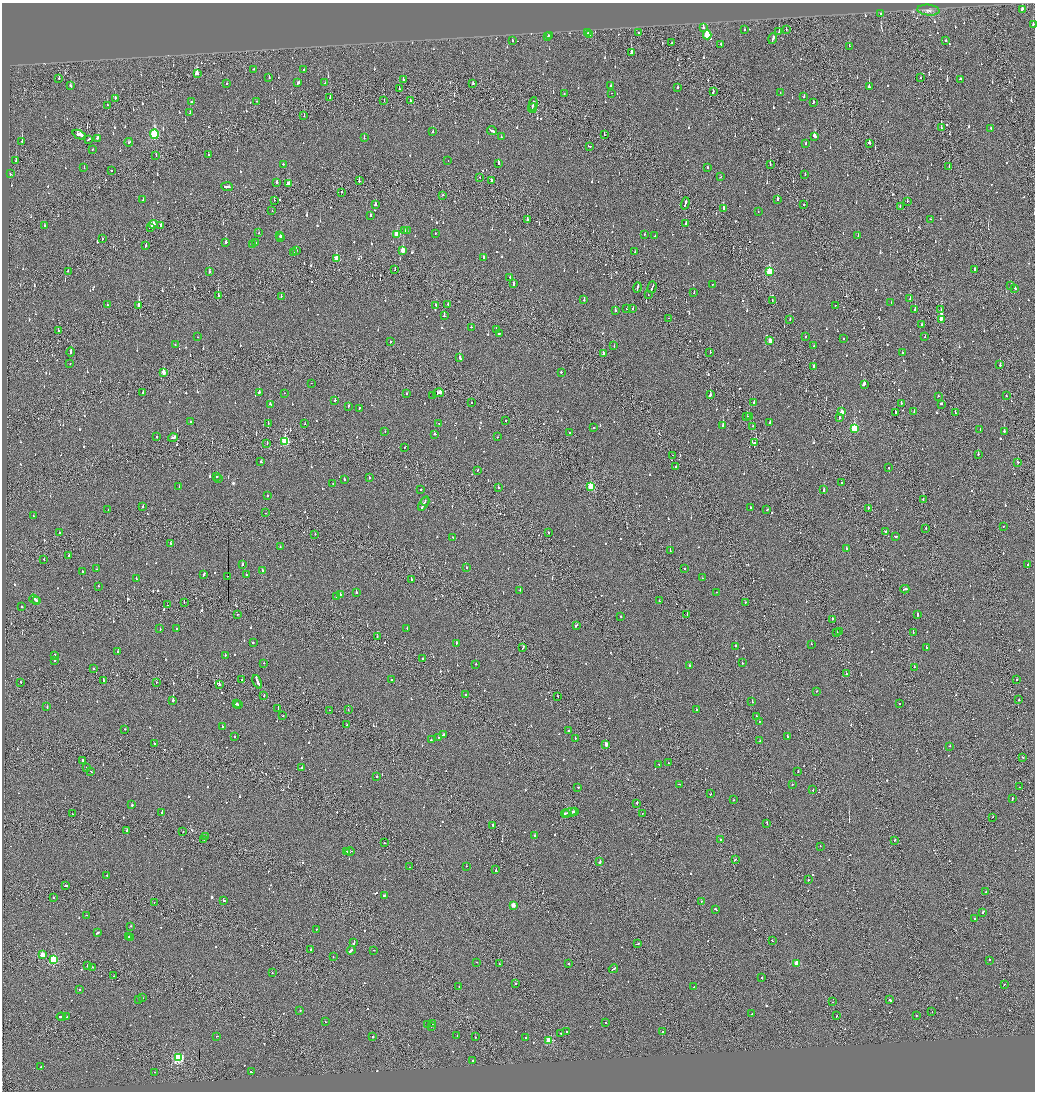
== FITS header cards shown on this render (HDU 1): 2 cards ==
NAXIS1  =                 2065
NAXIS2  =                 2179

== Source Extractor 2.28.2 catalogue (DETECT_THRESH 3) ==
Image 2065 x 2179 px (HDU 1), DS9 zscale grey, zoomed out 1/2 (1 PNG px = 2 x 2 image px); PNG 1037 x 1094 px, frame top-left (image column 1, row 2178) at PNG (2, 3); each listed source drawn as its Kron ellipse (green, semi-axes under 4 px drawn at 4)
Background -0.152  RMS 0.093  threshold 0.278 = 3 sigma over >= 5 px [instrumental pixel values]
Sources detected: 1331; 107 cannot appear on this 1/2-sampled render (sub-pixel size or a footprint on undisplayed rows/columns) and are neither listed nor drawn; of the other 1224, the 500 brightest by FLUX_AUTO listed and drawn (724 fainter detections omitted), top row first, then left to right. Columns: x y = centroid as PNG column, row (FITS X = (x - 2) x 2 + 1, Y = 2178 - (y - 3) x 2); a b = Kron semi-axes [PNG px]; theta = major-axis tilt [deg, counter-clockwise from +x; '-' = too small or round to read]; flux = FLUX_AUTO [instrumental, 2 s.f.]
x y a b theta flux
1022 9 3 2 - 120
928 10 11 5 -5 81
880 13 2 2 - 55
1033 24 2 2 - 100
703 28 3 2 - 470
786 29 2 1 - 47
745 30 2 2 - 52
638 32 2 1 - 130
779 32 2 1 - 180
587 33 2 1 - 72
549 35 2 1 - 55
589 35 3 2 - 340
707 35 4 3 - 1100
548 37 2 2 - 50
773 39 5 2 - 250
512 40 2 2 - 55
945 40 2 2 - 92
672 42 2 1 - 45
721 44 2 2 - 46
849 46 2 1 - 100
631 53 3 2 - 270
254 69 2 2 - 57
304 70 3 2 - 98
197 74 3 3 - 660
59 78 2 2 - 100
269 78 2 2 - 58
920 78 2 1 - 97
403 79 3 2 - 150
960 79 2 2 - 140
298 83 3 2 - 500
325 83 2 2 - 69
473 83 3 2 - 61
227 84 2 2 - 47
70 86 3 2 - 100
611 86 2 2 - 110
869 87 3 2 - 260
677 88 2 2 - 96
399 89 3 2 - 61
713 91 4 2 - 130
564 93 2 2 - 52
612 93 2 1 - 65
780 93 2 2 - 48
804 97 2 2 - 57
115 98 2 2 - 110
330 98 2 2 - 80
192 101 2 2 - 74
257 101 2 2 - 50
384 101 2 1 - 46
410 101 3 2 - 160
813 102 3 2 - 130
533 104 7 2 81 300
107 105 2 1 - 58
532 108 5 1 - 150
190 113 3 2 - 71
304 116 2 1 - 59
941 128 3 2 - 130
991 128 2 2 - 59
492 131 5 2 - 420
433 132 2 2 - 110
154 134 4 3 - 1800
79 135 7 3 -25 230
604 135 3 2 - 71
815 136 4 2 - 210
501 137 3 2 - 83
98 138 3 3 - 160
364 138 2 2 - 90
89 139 3 2 - 220
22 141 3 2 - 140
129 142 4 2 - 55
806 143 2 2 - 46
869 143 3 2 - 190
589 146 3 2 - 140
93 149 2 2 - 58
208 154 2 2 - 75
156 156 2 2 - 230
16 161 4 2 - 240
448 161 2 1 - 50
498 163 3 2 - 110
284 164 3 2 - 110
770 165 2 1 - 160
707 167 2 2 - 120
949 167 2 1 - 260
84 168 2 1 - 120
111 171 2 2 - 60
10 174 2 1 - 55
805 174 2 2 - 61
480 177 2 2 - 46
720 177 2 1 - 63
359 181 2 2 - 320
491 181 2 2 - 200
277 182 2 2 - 290
289 184 3 2 - 260
227 187 6 2 -5 220
342 192 3 2 - 44
443 195 2 2 - 64
777 199 3 2 - 210
143 200 2 2 - 47
274 200 2 1 - 60
907 201 2 2 - 91
685 203 6 1 73 360
376 205 2 2 - 560
804 205 2 2 - 110
900 206 2 1 - 59
723 208 3 2 - 290
272 211 2 2 - 54
758 212 2 2 - 80
370 216 2 2 - 94
527 219 4 2 - 150
931 219 2 1 - 56
686 223 2 2 - 180
153 224 4 3 - 220
45 226 2 2 - 64
161 226 2 2 - 74
151 227 4 1 - 130
404 230 2 2 - 48
407 231 2 2 - 48
259 233 2 2 - 58
435 233 2 2 - 51
397 234 4 3 - 380
645 234 2 2 - 56
858 235 2 2 - 46
280 236 3 2 - 93
655 236 3 2 - 84
281 238 2 2 - 110
102 239 2 2 - 58
226 242 2 2 - 330
255 243 2 2 - 88
252 244 2 2 - 54
146 246 3 2 - 94
296 250 2 2 - 120
403 250 4 2 - 290
635 252 2 2 - 44
293 253 2 2 - 52
337 258 4 2 - 300
483 258 2 2 - 170
974 269 2 2 - 190
395 270 2 1 - 49
68 271 2 2 - 54
769 271 4 3 - 750
209 272 2 2 - 450
510 277 2 2 - 46
513 283 3 2 - 95
713 284 3 2 - 130
1011 285 2 2 - 57
638 287 5 2 - 280
652 287 6 1 74 250
1015 288 2 2 - 67
694 293 2 1 - 58
648 295 2 1 - 46
218 296 2 2 - 560
281 296 2 2 - 160
910 299 2 1 - 110
584 300 2 2 - 120
772 301 2 2 - 49
891 303 2 2 - 130
448 304 2 2 - 74
107 305 2 2 - 45
436 305 4 2 - 100
139 306 4 2 - 1100
835 306 2 1 - 69
633 308 3 2 - 98
627 309 2 2 - 66
915 309 3 2 - 190
941 310 4 3 - 68
615 311 3 2 - 290
444 316 2 2 - 94
669 318 2 1 - 70
941 319 3 3 - 2500
790 320 2 2 - 57
922 324 2 2 - 53
471 327 2 2 - 44
496 330 2 2 - 120
58 331 2 2 - 81
499 333 3 2 - 200
197 337 2 2 - 44
805 337 2 2 - 50
925 337 2 2 - 47
843 338 2 2 - 47
770 341 3 2 - 140
390 342 2 2 - 130
175 345 2 1 - 96
614 346 2 2 - 56
813 346 2 2 - 76
71 352 4 2 - 250
710 352 2 2 - 410
902 353 2 2 - 78
603 354 3 2 - 86
460 358 3 2 - 110
70 363 2 2 - 77
1000 365 2 2 - 65
814 366 3 2 - 130
164 372 3 2 - 190
561 372 2 2 - 74
311 383 2 1 - 50
864 384 4 2 - 160
143 392 2 2 - 140
259 392 2 2 - 66
284 393 2 1 - 80
406 393 2 2 - 56
438 393 5 2 - 250
433 395 2 2 - 190
710 395 3 2 - 260
938 396 2 1 - 71
1006 396 2 1 - 72
335 400 2 2 - 58
471 403 2 1 - 79
754 403 2 2 - 96
901 403 2 1 - 67
270 404 2 2 - 74
941 404 2 2 - 71
348 406 2 2 - 63
359 408 2 2 - 72
914 411 3 2 - 380
842 412 3 3 - 140
895 413 2 2 - 100
955 413 3 1 - 73
747 416 2 2 - 86
749 416 2 1 - 120
839 418 2 2 - 100
505 420 2 1 - 84
190 422 2 2 - 60
770 422 2 2 - 170
439 423 2 1 - 45
268 424 2 1 - 130
305 424 2 1 - 69
723 426 3 2 - 290
753 426 2 1 - 91
593 428 2 2 - 270
854 428 3 3 - 920
980 429 2 2 - 77
1004 431 2 2 - 130
385 432 2 2 - 60
569 433 2 2 - 98
434 434 3 2 - 110
157 437 2 2 - 63
173 437 5 2 - 200
498 437 2 2 - 44
285 441 4 3 - 1200
267 443 2 1 - 64
754 443 3 2 - 81
405 447 2 1 - 100
978 454 2 2 - 68
672 455 2 2 - 47
261 462 3 2 - 51
1018 462 2 2 - 79
675 467 2 1 - 190
888 468 2 2 - 51
478 470 2 2 - 52
216 477 3 2 - 210
369 477 2 2 - 73
219 478 2 2 - 72
344 479 2 2 - 110
842 483 2 2 - 56
333 484 2 1 - 52
179 487 2 2 - 47
498 487 2 2 - 57
590 487 3 3 - 840
421 489 2 2 - 55
823 490 2 2 - 110
267 495 2 2 - 320
923 500 2 1 - 100
425 501 4 2 - 130
424 504 8 2 59 330
143 507 2 2 - 140
750 507 2 2 - 44
868 508 2 2 - 78
108 510 2 2 - 45
767 510 2 2 - 44
265 513 2 1 - 54
33 516 2 2 - 130
1003 526 2 1 - 48
926 528 2 1 - 98
886 531 3 2 - 54
548 532 2 2 - 47
59 533 2 2 - 61
315 534 2 1 - 53
453 537 2 2 - 66
895 537 3 2 - 120
171 543 3 2 - 68
280 547 2 2 - 52
846 549 2 2 - 60
670 551 2 2 - 55
69 555 2 2 - 120
44 559 2 2 - 58
242 564 2 2 - 210
1028 564 2 2 - 44
466 567 2 2 - 47
685 568 2 2 - 110
97 569 2 1 - 54
262 570 2 2 - 56
82 571 2 2 - 46
204 574 3 2 - 110
246 575 2 2 - 77
228 576 2 1 - 46
702 578 2 2 - 60
136 579 3 2 - 68
411 579 2 2 - 140
98 586 2 2 - 47
905 589 4 2 - 150
520 590 2 2 - 56
716 592 2 2 - 51
356 593 2 2 - 170
340 594 2 2 - 92
337 597 2 2 - 130
34 599 6 2 -37 260
36 601 3 2 - 110
659 601 2 2 - 48
745 602 2 1 - 46
184 603 2 1 - 110
167 605 2 1 - 68
22 607 2 2 - 280
237 614 2 1 - 86
917 614 3 2 - 110
687 615 2 2 - 79
621 616 2 2 - 45
832 619 2 2 - 59
576 626 3 2 - 110
160 629 2 2 - 64
176 629 2 2 - 74
407 629 2 2 - 65
839 632 3 2 - 88
837 633 2 2 - 51
913 633 2 2 - 56
377 636 2 2 - 46
253 642 2 2 - 56
456 643 2 2 - 83
811 644 2 1 - 97
735 646 3 2 - 85
523 647 4 2 - 170
926 648 2 2 - 170
117 652 2 2 - 53
55 655 2 2 - 96
225 655 2 2 - 63
423 658 2 2 - 58
54 661 2 2 - 170
264 663 2 2 - 51
742 663 2 2 - 79
476 664 2 2 - 62
690 666 3 2 - 120
914 667 2 2 - 210
93 669 2 2 - 52
846 674 2 1 - 85
1017 679 2 1 - 150
103 680 2 2 - 220
242 680 2 2 - 47
391 680 2 2 - 110
21 682 2 2 - 66
156 682 2 2 - 62
257 682 7 2 -66 430
219 684 2 2 - 200
817 691 2 2 - 63
264 695 2 1 - 51
465 695 2 2 - 100
558 696 2 1 - 76
173 700 2 2 - 600
1019 700 2 2 - 150
752 702 2 2 - 160
899 703 2 2 - 51
236 704 2 2 - 91
239 705 3 2 - 110
47 707 3 2 - 120
278 708 2 1 - 100
329 710 2 1 - 45
348 710 2 1 - 81
697 710 2 2 - 90
283 716 2 2 - 49
757 716 2 2 - 98
759 721 2 2 - 49
347 725 2 2 - 47
222 726 2 2 - 49
125 729 2 2 - 45
569 731 2 2 - 92
443 735 3 2 - 560
787 736 2 2 - 180
235 737 2 2 - 91
439 737 2 1 - 160
575 738 2 2 - 65
431 740 2 1 - 63
760 741 2 1 - 55
154 744 2 2 - 54
606 744 3 2 - 120
950 746 2 2 - 190
1023 757 2 1 - 95
82 760 2 2 - 70
668 763 2 2 - 66
659 764 2 2 - 45
302 767 2 2 - 100
87 768 2 2 - 120
91 771 2 2 - 190
798 771 2 2 - 110
377 776 2 2 - 81
679 784 2 1 - 400
792 784 2 2 - 56
578 787 2 2 - 79
1019 787 2 1 - 72
813 790 2 1 - 78
710 794 2 2 - 71
1012 799 3 2 - 88
734 800 2 2 - 47
637 803 2 1 - 180
132 805 2 2 - 91
162 812 2 2 - 490
574 812 3 1 - 110
570 813 7 2 15 310
642 813 2 1 - 47
73 814 2 1 - 44
565 814 4 1 - 210
992 817 2 1 - 69
767 823 3 1 - 210
493 825 2 2 - 200
126 831 3 1 - 100
183 832 2 2 - 47
535 835 2 2 - 49
205 837 2 1 - 110
204 840 2 1 - 75
721 840 2 1 - 190
894 840 2 2 - 88
385 843 2 1 - 140
820 846 2 2 - 74
346 852 4 2 - 180
350 852 4 1 - 210
735 859 2 2 - 78
600 862 2 1 - 430
466 866 2 1 - 64
410 867 3 2 - 99
496 870 2 2 - 110
107 875 2 2 - 170
808 880 2 2 - 84
65 886 3 2 - 160
986 892 2 2 - 49
384 895 3 2 - 100
53 897 2 1 - 68
224 901 2 2 - 140
701 901 2 2 - 54
154 902 2 1 - 44
513 905 3 2 - 170
716 909 3 2 - 120
982 912 2 2 - 280
86 915 2 1 - 55
974 919 3 2 - 130
131 926 2 2 - 63
316 929 2 2 - 56
97 933 4 2 - 140
129 936 2 2 - 81
131 937 2 2 - 71
772 940 2 2 - 58
354 943 4 2 - 310
637 944 3 2 - 110
311 949 2 2 - 230
351 950 4 2 - 420
374 950 2 1 - 62
42 955 3 2 - 290
333 957 2 2 - 84
53 960 3 3 - 1200
989 960 2 2 - 66
476 962 2 2 - 62
569 963 2 2 - 57
797 963 3 3 - 440
499 964 2 2 - 67
87 966 2 1 - 56
92 967 2 1 - 84
613 969 5 2 - 150
272 972 2 1 - 54
113 976 2 2 - 68
762 978 2 2 - 120
515 983 2 1 - 230
1004 984 2 2 - 71
459 986 2 2 - 61
694 987 2 2 - 49
80 990 2 2 - 49
142 998 2 2 - 68
138 999 2 2 - 58
890 1000 3 2 - 280
833 1002 2 1 - 44
300 1010 2 2 - 67
932 1012 2 1 - 44
752 1014 2 2 - 48
836 1016 2 1 - 99
916 1016 2 2 - 66
61 1017 4 2 - 160
67 1017 2 2 - 150
325 1022 2 2 - 56
605 1022 2 1 - 63
427 1024 2 2 - 58
432 1024 2 2 - 49
431 1026 2 2 - 52
566 1032 2 2 - 270
663 1032 2 2 - 77
561 1033 2 1 - 54
217 1036 2 1 - 77
457 1036 2 2 - 73
373 1037 2 2 - 86
475 1037 2 2 - 60
526 1038 2 2 - 110
549 1040 3 3 - 810
178 1058 3 3 - 2000
472 1061 2 2 - 210
40 1067 2 2 - 46
155 1072 2 2 - 56
251 1072 3 1 - 84
At the frame edge (FLAGS 8, measured only in part): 1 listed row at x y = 1033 24
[724 fainter detections neither listed nor drawn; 107 sub-pixel or undisplayed-footprint detections neither listed nor drawn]